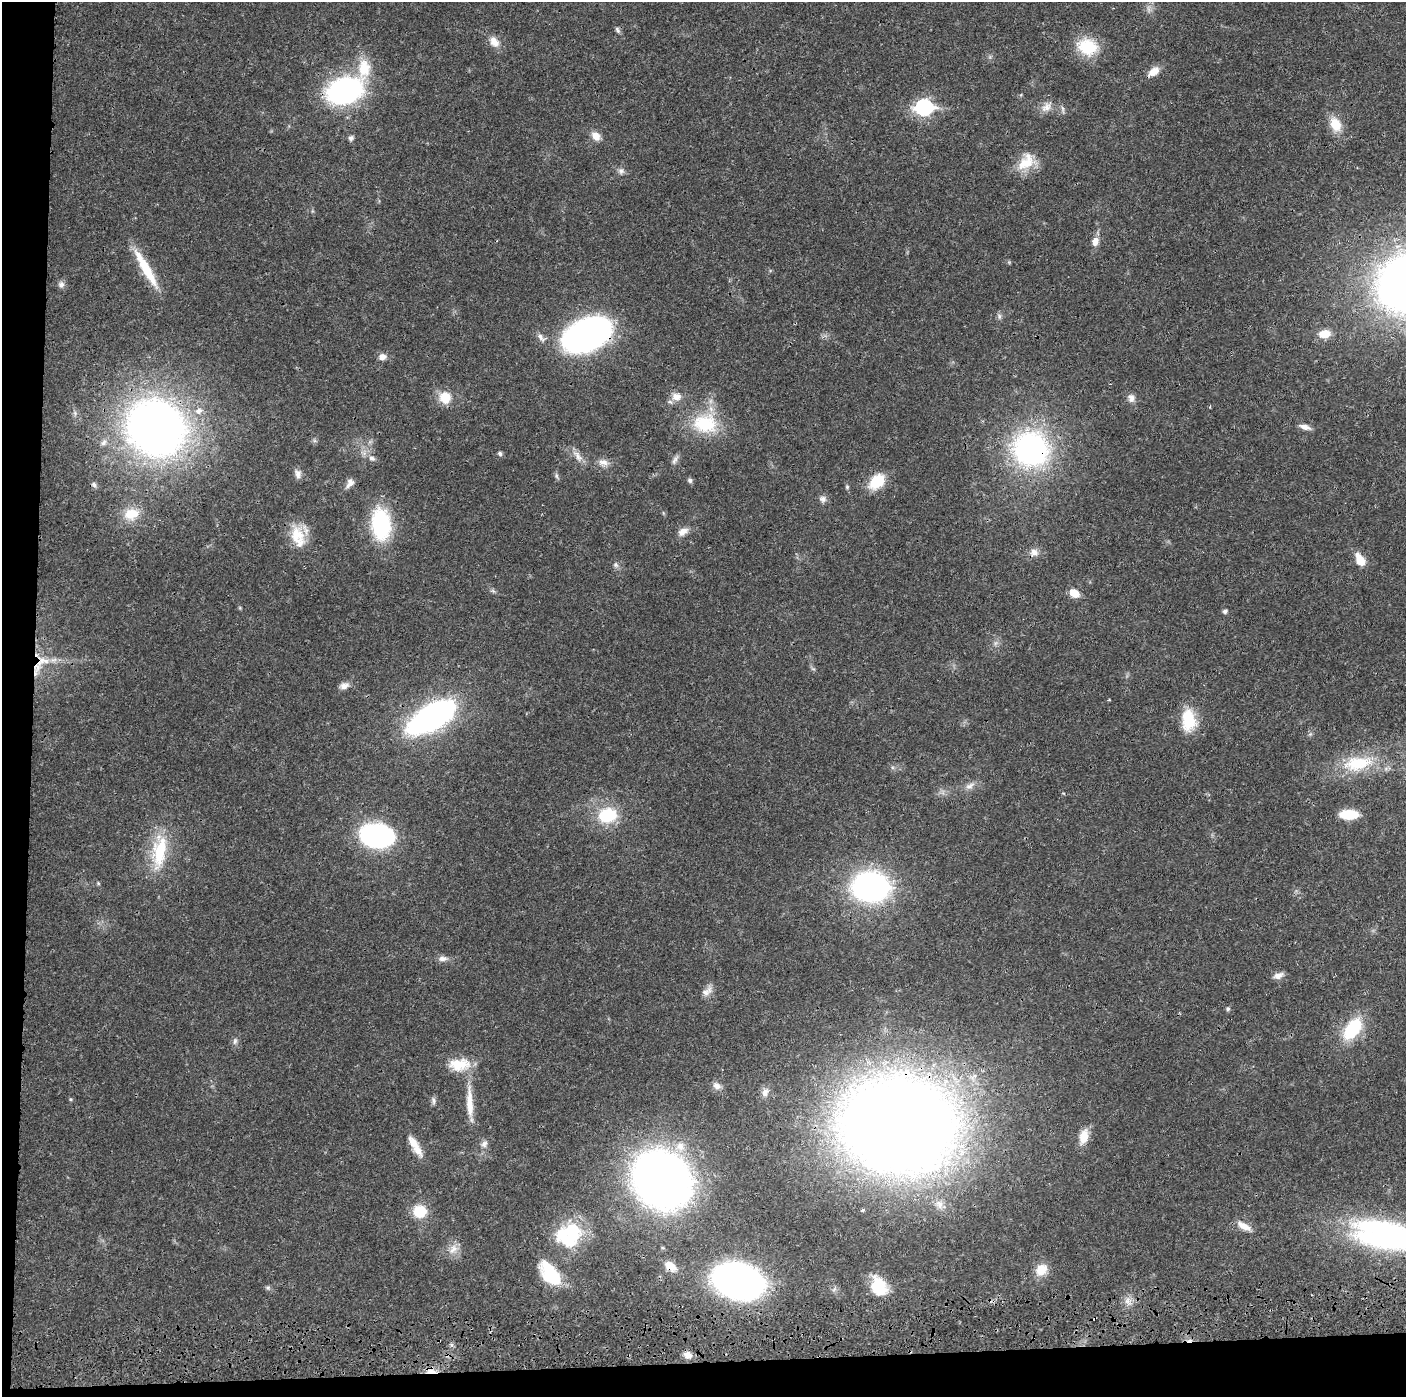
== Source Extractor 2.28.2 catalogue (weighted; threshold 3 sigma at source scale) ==
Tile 7 of 3 x 3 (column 1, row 3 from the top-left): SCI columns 14-1417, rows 118-1512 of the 4236 x 4418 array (HDU 1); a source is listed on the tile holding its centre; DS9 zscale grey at full resolution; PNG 1408 x 1399 px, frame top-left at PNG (2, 2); no overlay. Shown black and unused: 5% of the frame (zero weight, under 3 of 4 exposures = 6% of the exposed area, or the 3 px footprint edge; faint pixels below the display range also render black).
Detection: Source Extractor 2.28.2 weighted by HDU 2 'WHT'; one run over the whole footprint, this tile lists its part. Background 0.0183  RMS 0.0022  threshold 0.00972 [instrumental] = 3 sigma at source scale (4.5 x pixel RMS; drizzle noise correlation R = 1.50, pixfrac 1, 0.05/0.05 arcsec/px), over >= 5 px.
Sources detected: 100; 2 inside a brighter object's white glare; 2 cosmic-ray / hot-pixel residue — not listed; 1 inside a brighter listed object's ellipse — not listed separately; the other 95 listed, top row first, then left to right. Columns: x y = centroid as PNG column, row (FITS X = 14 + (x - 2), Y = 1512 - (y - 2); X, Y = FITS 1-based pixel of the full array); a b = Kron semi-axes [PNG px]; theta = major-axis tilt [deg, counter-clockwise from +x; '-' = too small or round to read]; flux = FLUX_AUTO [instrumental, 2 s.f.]
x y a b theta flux
617 30 9 5 -61 0.53
494 42 15 10 -53 2.1
1087 47 24 19 -17 8.4
364 68 29 17 -90 6.4
1153 71 15 9 38 2.3
344 91 24 16 18 60
924 107 9 7 2 51
1046 107 17 10 39 1.9
1335 124 18 12 -65 4
596 136 11 8 -47 2
351 138 7 6 - 0.59
1026 162 27 18 38 5.1
621 171 9 8 - 0.85
1095 241 12 8 77 1.7
146 268 50 9 -60 8
61 284 9 8 - 0.84
999 316 8 5 84 0.56
1324 334 13 9 9 3.1
586 335 32 19 25 120
541 337 15 6 -48 1.1
382 357 9 8 - 1.3
445 397 12 11 - 4.8
676 397 14 12 -6 2.1
1131 398 11 9 88 1.2
199 411 9 8 - 1.3
705 424 32 24 -5 12
1305 427 13 6 -16 1.3
156 428 39 35 -36 180
1030 449 32 30 -24 49
500 454 6 5 - 0.5
578 456 20 7 -54 1.7
372 458 10 7 -36 1
675 460 13 6 62 0.82
603 462 14 9 -5 1.5
298 474 12 8 -73 1.1
556 476 8 5 -82 0.47
690 480 6 5 - 0.59
877 481 20 13 42 6
350 483 14 8 54 1.3
94 484 8 5 -51 0.46
847 487 5 5 - 0.29
823 499 10 8 -19 0.87
131 514 21 15 12 4.2
381 524 29 17 -84 23
683 532 14 9 29 1.5
297 535 25 19 88 5.8
1034 552 11 10 - 1.4
1360 560 14 8 -61 3.6
615 565 9 6 -41 0.6
1074 593 10 7 -32 2.9
1225 611 5 5 - 0.71
42 661 22 15 16 5.3
344 686 13 8 24 1.2
431 717 32 14 30 91
1188 720 29 17 -85 6.9
1358 763 45 20 8 11
970 786 14 8 33 1.3
1349 814 14 7 0 8.9
607 815 22 17 10 9.7
375 836 25 15 -5 58
159 852 45 18 81 11
98 883 5 4 - 0.25
870 887 24 18 -3 70
443 958 12 7 4 1.1
1278 975 13 7 21 1.2
707 991 17 9 38 1.5
1228 1009 6 5 - 0.43
1352 1029 26 14 53 12
235 1041 9 6 80 0.65
459 1064 27 15 1 5.6
717 1086 11 8 -29 1.2
765 1092 11 9 63 1.2
434 1101 11 5 -86 0.59
469 1102 46 9 -88 4.8
898 1125 68 56 -7 610
1084 1137 17 10 76 3.5
413 1142 19 10 -56 2.6
484 1144 10 8 56 1
662 1180 41 35 -48 200
863 1210 5 4 - 0.33
420 1211 14 13 - 5.2
1244 1226 19 8 -30 2.3
571 1232 31 23 -47 11
1386 1236 71 28 -11 63
453 1249 16 10 52 2
670 1266 14 9 -34 2.5
1041 1270 16 13 49 3.2
550 1273 25 13 -54 13
738 1281 29 20 -16 140
879 1286 23 16 -66 6.6
268 1288 6 5 - 0.42
1128 1301 11 8 -62 1.4
452 1345 7 4 -90 0.41
688 1355 10 8 -39 1.4
431 1371 13 7 -12 2.1
Overlapping masked pixels (flux is a lower limit): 7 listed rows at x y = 586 335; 156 428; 1030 449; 42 661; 898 1125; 670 1266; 431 1371
Isophote crosses this tile's border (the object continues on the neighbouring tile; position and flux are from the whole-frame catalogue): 1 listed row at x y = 1386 1236